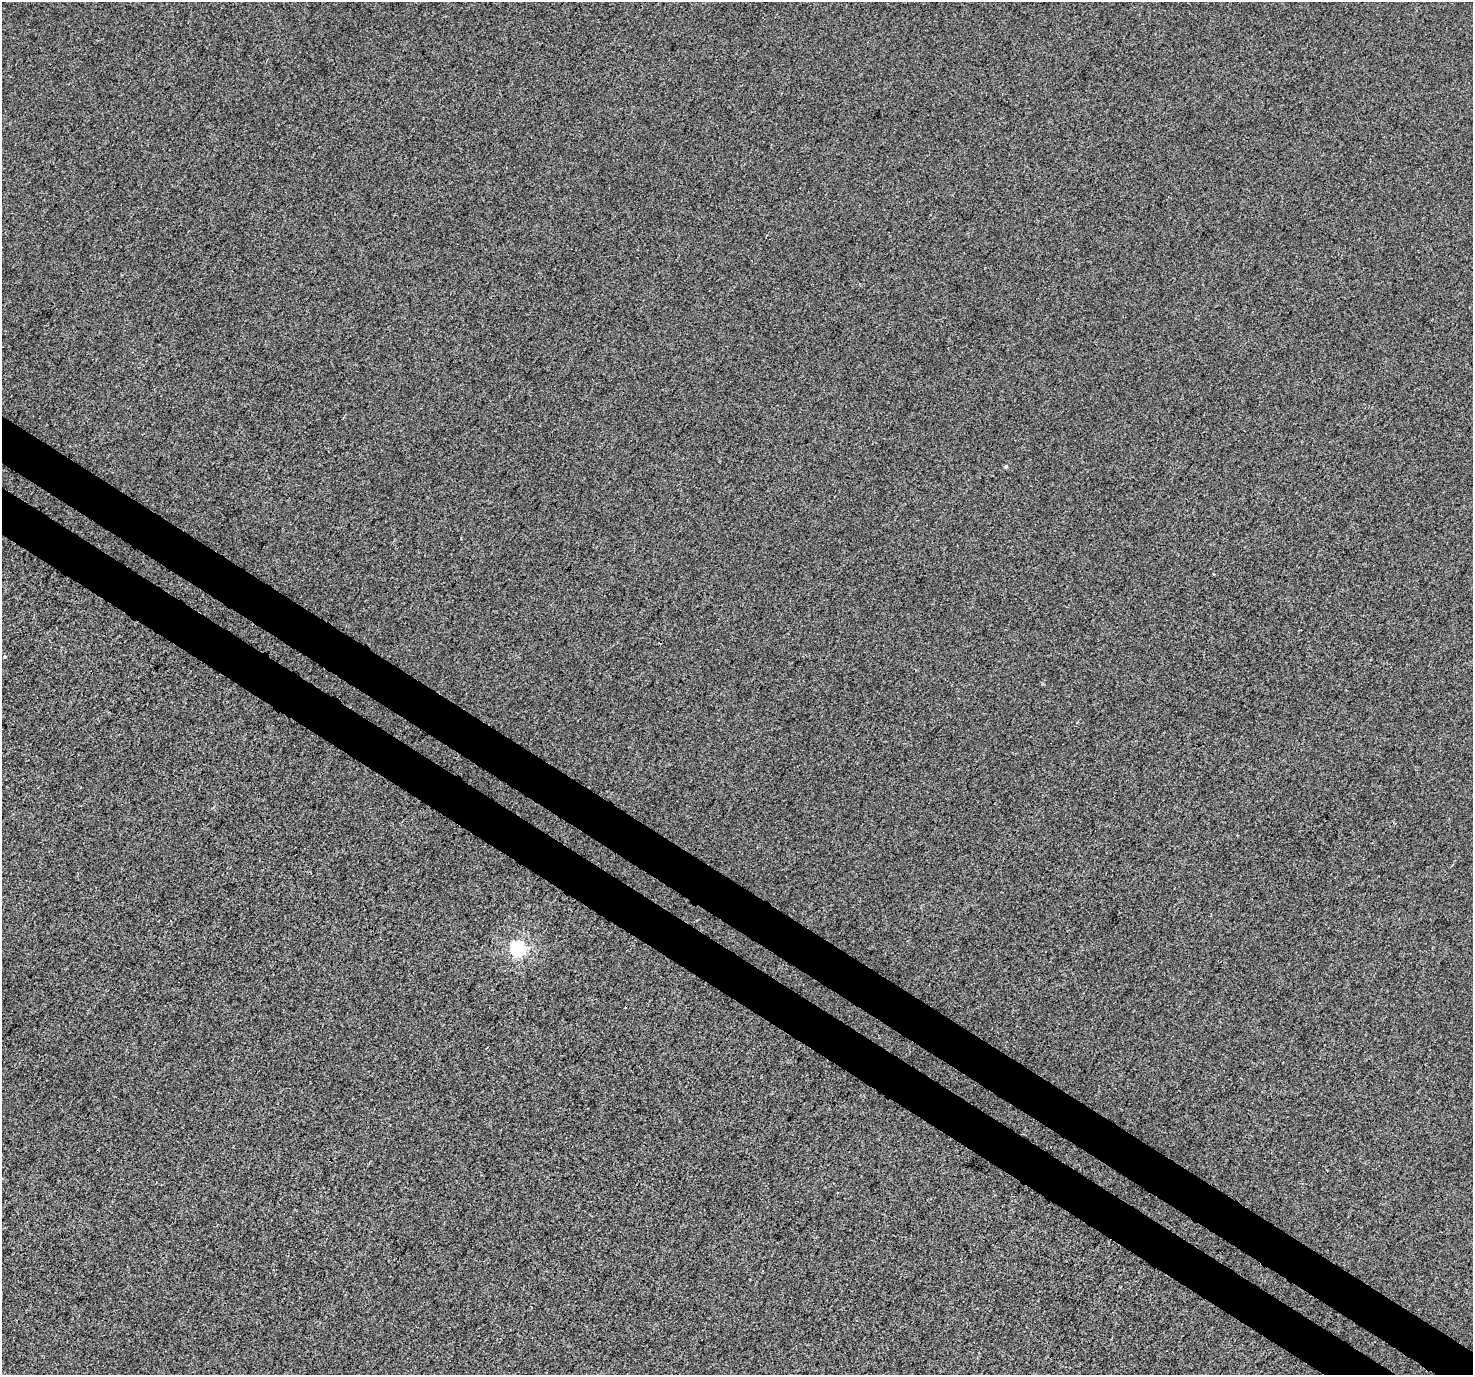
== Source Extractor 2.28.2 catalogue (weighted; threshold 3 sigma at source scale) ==
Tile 6 of 4 x 4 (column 2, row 2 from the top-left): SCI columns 1513-2983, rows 3048-4420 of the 5958 x 6029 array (HDU 1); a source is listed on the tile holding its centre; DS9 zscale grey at full resolution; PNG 1475 x 1377 px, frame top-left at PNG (2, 2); no overlay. Shown black and unused: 6% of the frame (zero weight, under 3 of 4 exposures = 5% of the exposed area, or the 3 px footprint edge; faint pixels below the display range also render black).
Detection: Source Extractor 2.28.2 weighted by HDU 2 'WHT'; one run over the whole footprint, this tile lists its part. Background -0.00143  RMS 0.0048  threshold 0.0217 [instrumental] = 3 sigma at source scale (4.5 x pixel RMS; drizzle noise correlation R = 1.50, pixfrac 1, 0.0396/0.0396 arcsec/px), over >= 5 px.
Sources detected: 4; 1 cosmic-ray / hot-pixel residue — not listed; the other 3 listed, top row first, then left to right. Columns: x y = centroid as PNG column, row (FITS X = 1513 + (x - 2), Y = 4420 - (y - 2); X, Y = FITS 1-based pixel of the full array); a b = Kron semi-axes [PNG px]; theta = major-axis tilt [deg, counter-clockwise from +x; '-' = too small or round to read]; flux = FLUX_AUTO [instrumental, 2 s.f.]
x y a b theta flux
1006 466 5 4 - 0.56
5 657 3 3 - 0.64
519 949 6 6 - 97